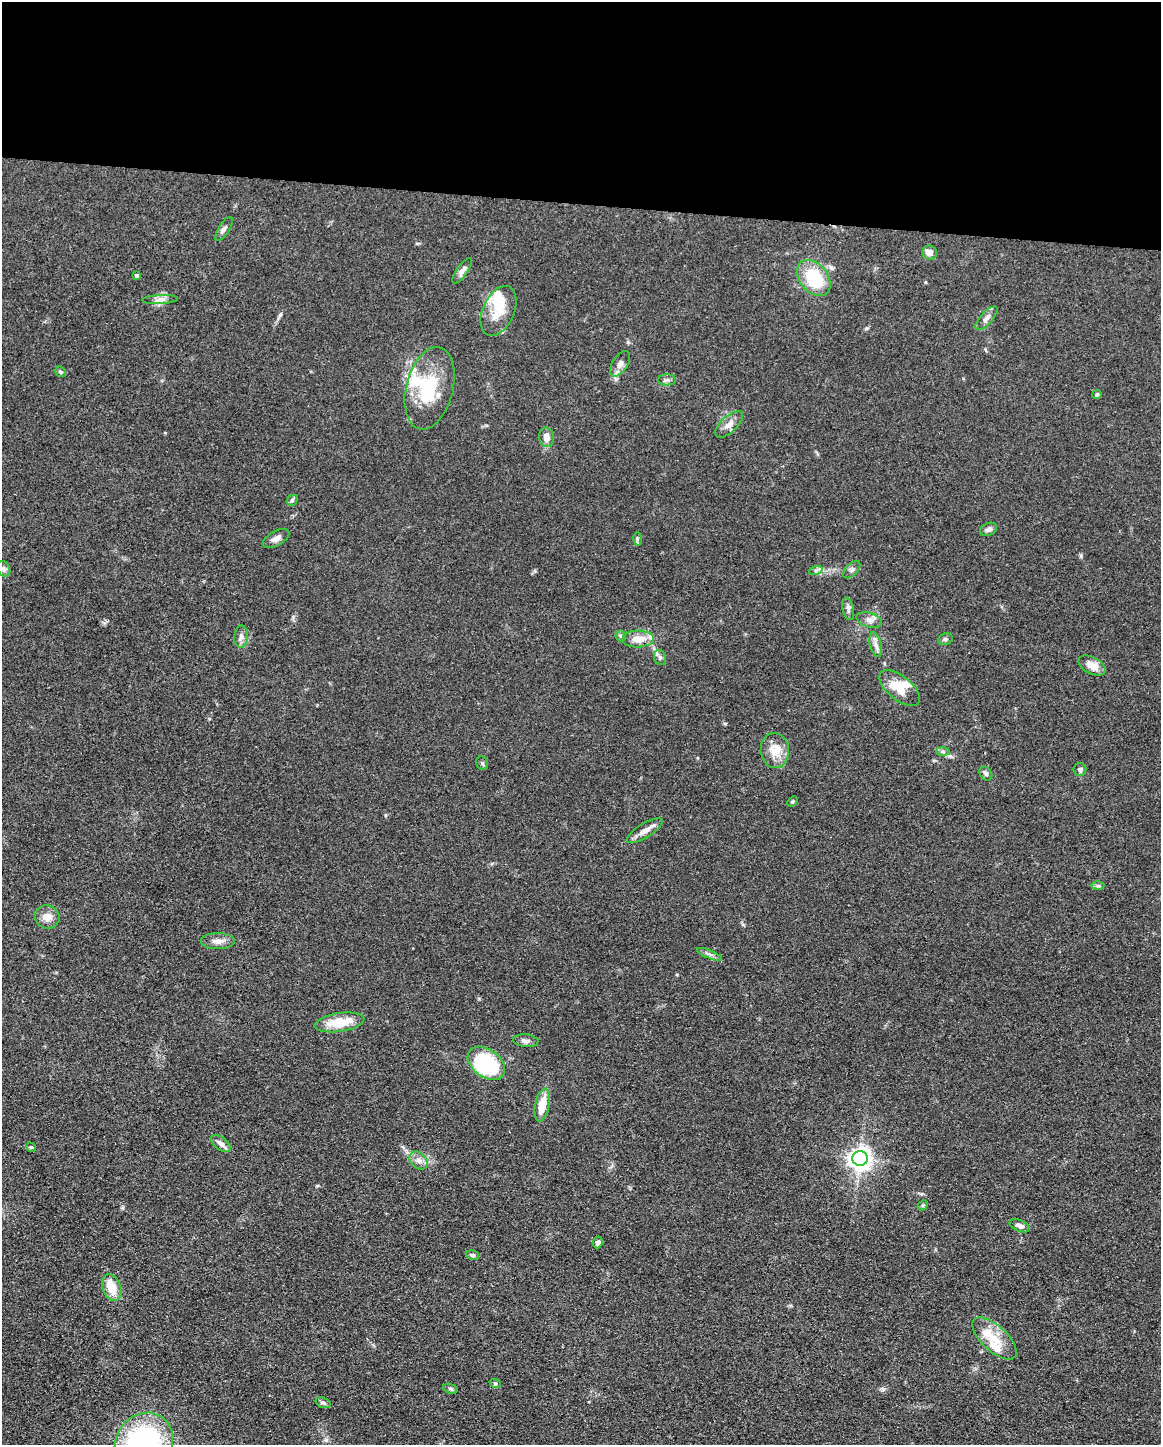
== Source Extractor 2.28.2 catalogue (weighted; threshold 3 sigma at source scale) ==
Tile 3 of 4 x 3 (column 3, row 1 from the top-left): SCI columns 2321-3479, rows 3110-4552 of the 4640 x 4662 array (HDU 1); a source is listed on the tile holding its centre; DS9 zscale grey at full resolution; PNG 1163 x 1447 px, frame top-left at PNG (2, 2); each listed source drawn as its Kron ellipse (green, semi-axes under 4 px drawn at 4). Shown black and unused: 14% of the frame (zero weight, under 3 of 4 exposures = <1% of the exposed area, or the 3 px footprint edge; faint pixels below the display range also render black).
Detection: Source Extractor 2.28.2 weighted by HDU 2 'WHT'; one run over the whole footprint, this tile lists its part. Background 0.0779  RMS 0.006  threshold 0.0271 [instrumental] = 3 sigma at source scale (4.5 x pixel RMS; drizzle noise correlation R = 1.50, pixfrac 1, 0.05/0.05 arcsec/px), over >= 5 px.
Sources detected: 71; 3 inside a brighter object's white glare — neither listed nor drawn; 7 inside a brighter listed object's ellipse — not listed separately; the other 61 listed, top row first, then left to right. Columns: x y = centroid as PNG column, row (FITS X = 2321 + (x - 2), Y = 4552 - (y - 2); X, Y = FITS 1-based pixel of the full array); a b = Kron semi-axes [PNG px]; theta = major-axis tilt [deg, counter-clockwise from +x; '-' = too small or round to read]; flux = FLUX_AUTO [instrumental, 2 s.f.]
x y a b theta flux
224 229 13 5 58 2.1
930 252 7 7 - 4
462 271 15 5 55 2.8
137 275 4 4 - 1.1
814 278 20 14 -50 31
160 299 18 4 3 2.7
498 311 26 15 66 15
987 318 15 6 47 3.2
620 364 14 7 57 3.4
60 372 6 4 -42 0.94
667 380 9 5 0 1.6
430 388 42 23 76 34
1097 395 4 4 - 1.3
729 424 17 8 43 4.4
547 437 10 7 -84 4.4
292 500 6 5 - 1.1
989 529 9 6 22 2.4
276 539 15 7 30 3.1
637 539 6 4 89 0.95
3 569 8 6 -59 1.6
816 570 7 4 18 1.2
852 570 10 5 45 1.8
848 609 11 5 -79 1.8
869 620 13 7 -15 3.3
621 636 6 5 - 1.1
241 637 11 7 85 2.7
638 639 16 8 2 7.6
945 639 7 5 20 1.2
876 645 13 6 -75 2.7
660 657 8 6 -69 1.6
1092 666 15 8 -28 7.1
900 688 24 12 -39 14
775 751 17 14 -85 10
943 751 7 4 -1 1.2
482 763 7 5 -63 1.1
1080 769 6 6 - 1.8
986 773 7 6 - 1.6
792 801 6 4 45 0.72
645 831 20 7 31 5
1098 886 6 4 0 0.97
47 917 12 11 - 5.6
218 941 17 8 -1 4.3
710 954 13 4 -22 1.9
340 1022 25 9 8 16
526 1041 13 6 -5 2.2
486 1063 21 14 -36 68
542 1105 16 7 78 12
221 1143 11 6 -39 3.3
31 1147 5 4 - 0.8
860 1158 7 7 - 450
419 1161 10 7 -44 3.1
923 1205 6 4 45 0.84
1020 1226 11 5 -24 2.5
598 1242 6 4 66 2.3
473 1255 6 5 - 1.5
112 1288 14 9 -69 12
994 1338 28 12 -43 13
495 1383 6 3 -19 0.75
450 1389 7 4 -21 1.1
323 1403 8 5 -19 1.4
144 1443 32 28 57 130
Isophote crosses this tile's border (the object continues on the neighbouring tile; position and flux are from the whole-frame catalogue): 1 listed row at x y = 144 1443
Unlisted compact peaks at least as high as the median listed source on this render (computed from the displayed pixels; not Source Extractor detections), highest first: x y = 280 315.